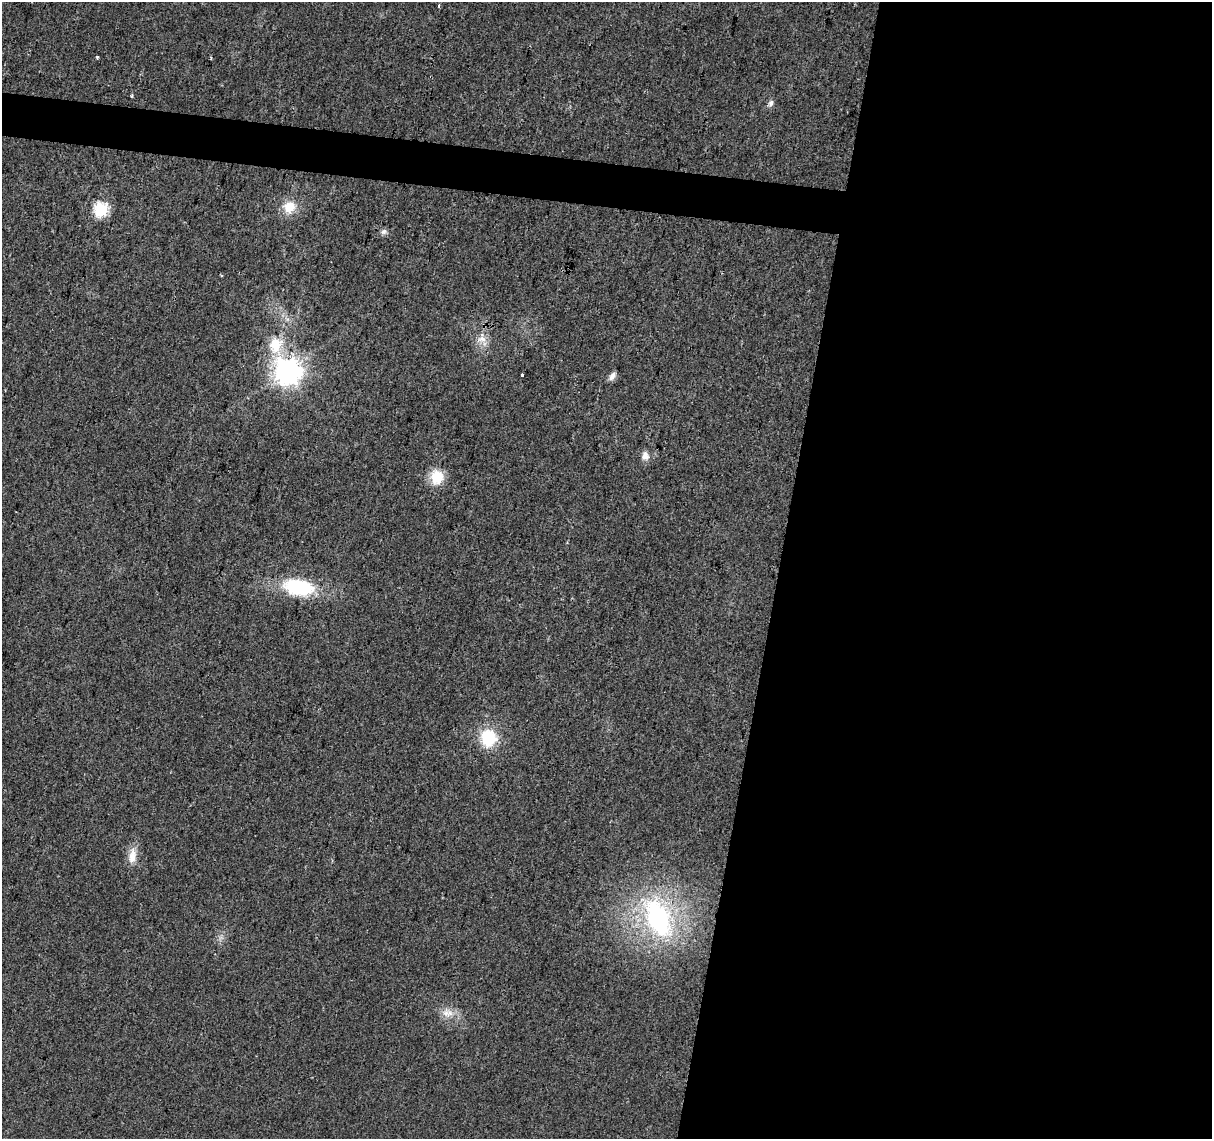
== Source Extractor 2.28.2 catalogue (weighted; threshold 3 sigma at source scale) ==
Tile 12 of 4 x 4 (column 4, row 3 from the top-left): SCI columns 3630-4839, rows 1363-2499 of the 4847 x 5057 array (HDU 1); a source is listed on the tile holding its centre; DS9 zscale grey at full resolution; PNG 1214 x 1141 px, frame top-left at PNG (2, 2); no overlay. Shown black and unused: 38% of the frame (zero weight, under 2 of 3 exposures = <1% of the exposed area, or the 3 px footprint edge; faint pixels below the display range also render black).
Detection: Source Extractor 2.28.2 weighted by HDU 2 'WHT'; one run over the whole footprint, this tile lists its part. Background 0.0273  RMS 0.0063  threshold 0.0285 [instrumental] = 3 sigma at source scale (4.5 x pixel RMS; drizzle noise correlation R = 1.50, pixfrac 1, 0.0396/0.0396 arcsec/px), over >= 5 px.
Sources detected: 19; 1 cosmic-ray / hot-pixel residue — not listed; the other 18 listed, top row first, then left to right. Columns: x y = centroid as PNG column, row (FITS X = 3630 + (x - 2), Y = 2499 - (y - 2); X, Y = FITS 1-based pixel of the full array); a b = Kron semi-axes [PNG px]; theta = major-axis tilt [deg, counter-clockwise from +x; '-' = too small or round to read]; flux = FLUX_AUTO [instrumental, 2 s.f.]
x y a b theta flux
97 56 3 3 - 1.2
131 96 5 3 - 0.63
771 103 9 6 67 2.3
289 207 17 16 - 12
101 210 7 6 - 100
384 232 9 7 44 2
482 339 13 8 -6 4.9
276 345 25 19 87 20
287 371 9 9 - 790
522 375 3 3 - 3.2
612 376 12 6 57 3
645 456 11 9 -75 4.3
437 477 17 15 -83 15
299 587 30 16 -10 48
488 738 14 13 - 32
132 856 22 10 82 8
658 918 43 24 -65 100
446 1013 13 11 90 6.1